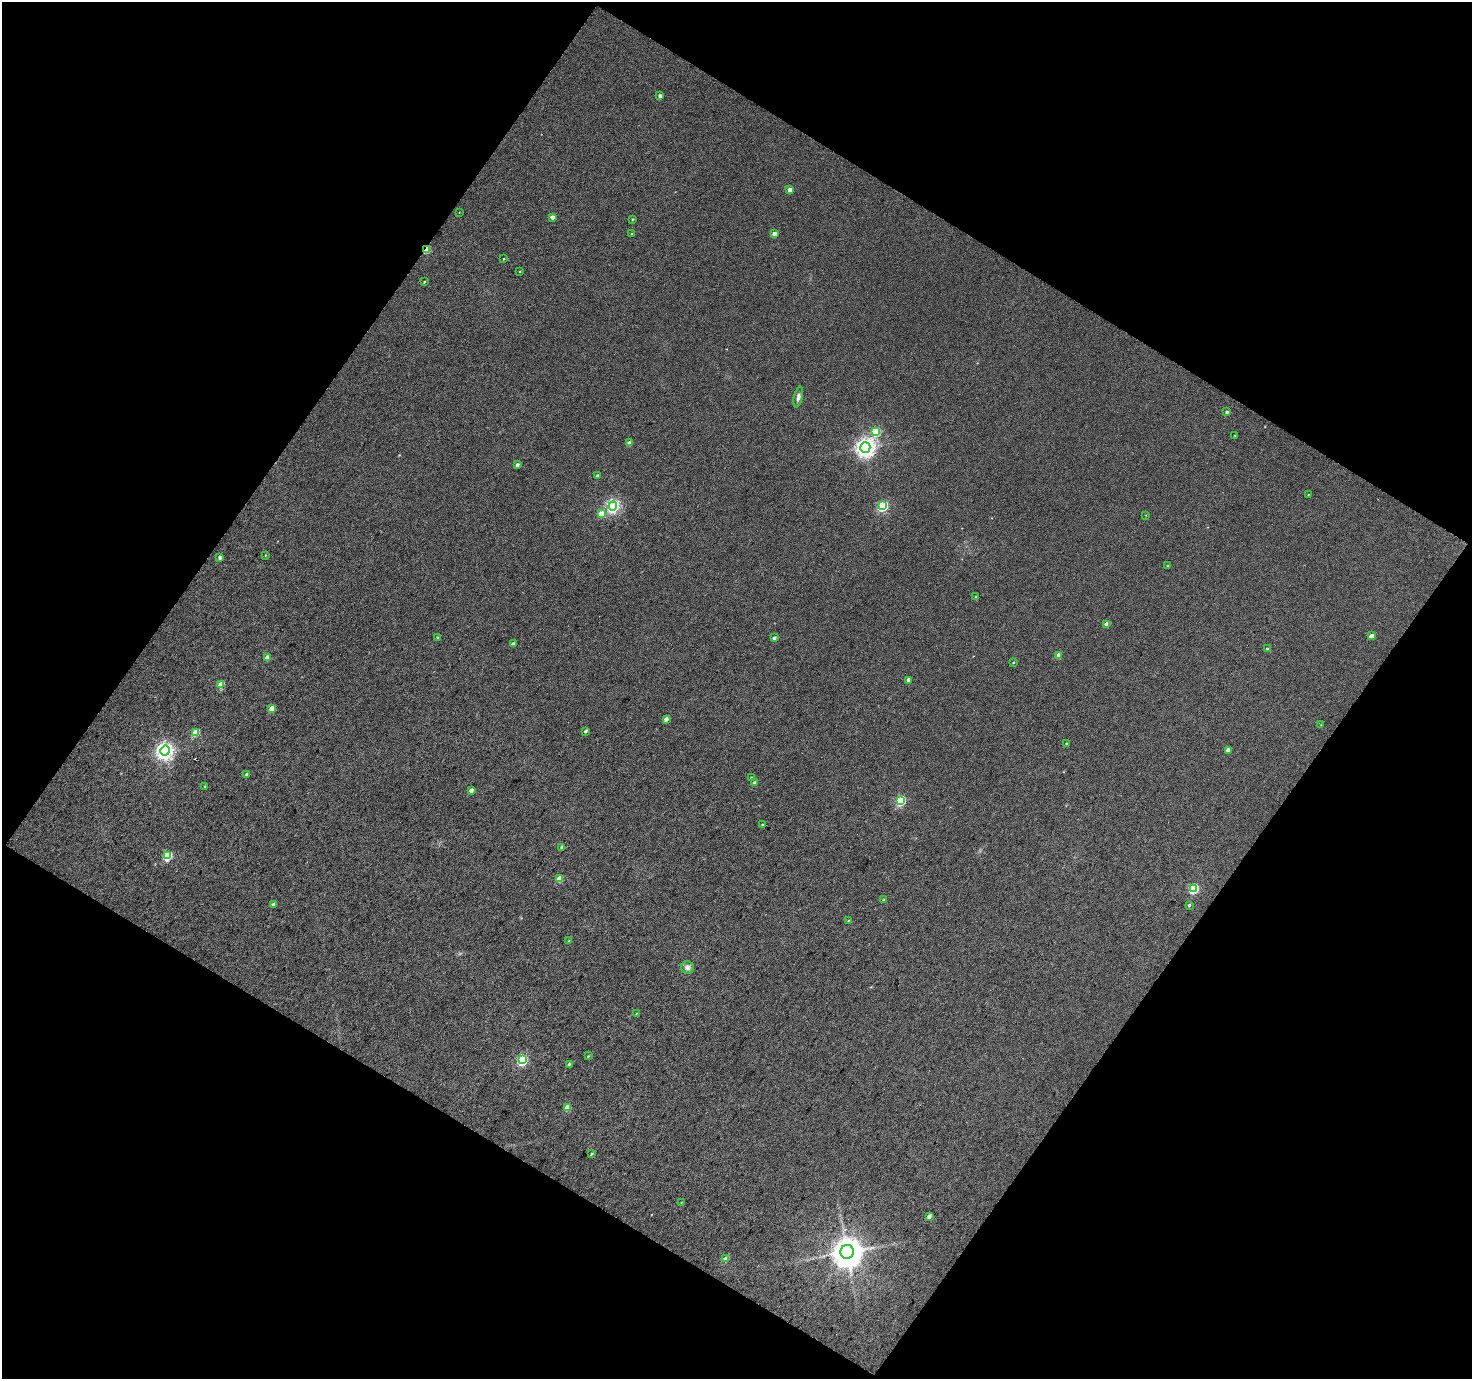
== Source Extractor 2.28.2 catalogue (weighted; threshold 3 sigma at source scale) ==
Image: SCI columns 2-2940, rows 118-2871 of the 2941 x 2969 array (HDU 1 of 3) = the unmasked area's bounding box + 8 px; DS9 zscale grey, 2 x 2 block average (1 PNG px = mean of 2 x 2 image px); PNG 1474 x 1381 px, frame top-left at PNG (2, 2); each listed source drawn as its Kron ellipse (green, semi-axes under 4 px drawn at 4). Shown black and unused: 48% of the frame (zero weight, under 3 of 4 exposures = <1% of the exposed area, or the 3 px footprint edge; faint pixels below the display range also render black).
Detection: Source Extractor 2.28.2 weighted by HDU 2 'WHT'. Background 0.0273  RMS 0.011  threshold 0.0513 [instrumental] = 3 sigma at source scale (4.5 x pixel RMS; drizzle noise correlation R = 1.50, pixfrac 1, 0.0396/0.0396 arcsec/px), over >= 5 px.
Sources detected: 76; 2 cosmic-ray / hot-pixel residue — neither listed nor drawn; the other 74 listed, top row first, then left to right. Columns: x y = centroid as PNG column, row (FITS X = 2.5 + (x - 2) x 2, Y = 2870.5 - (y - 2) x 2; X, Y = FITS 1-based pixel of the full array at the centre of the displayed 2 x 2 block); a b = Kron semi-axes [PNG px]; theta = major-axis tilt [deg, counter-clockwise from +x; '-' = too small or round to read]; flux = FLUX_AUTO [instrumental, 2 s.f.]
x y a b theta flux
660 96 3 2 - 8
790 190 3 3 - 16
459 212 2 2 - 0.87
552 217 3 3 - 13
632 219 3 3 - 2.2
631 234 3 2 - 1.8
774 234 3 3 - 15
427 249 4 2 - 65
504 259 3 2 - 1.9
520 271 3 2 - 1.4
424 282 3 2 - 2.7
798 397 10 4 77 9.6
1227 412 3 3 - 4.6
876 432 4 3 - 99
1235 435 3 2 - 2
629 443 3 3 - 19
865 447 5 5 - 1200
517 465 3 3 - 8.2
597 476 3 2 - 6.2
1308 494 2 2 - 1.1
613 506 4 4 - 440
882 506 4 3 - 200
601 514 4 3 - 32
1146 515 2 2 - 1.3
265 555 3 2 - 1.5
220 557 3 3 - 7.8
1168 566 3 2 - 2.6
975 597 3 2 - 2.1
1107 624 4 3 - 23
1371 636 3 3 - 20
438 638 3 3 - 4.1
774 638 3 3 - 7.6
513 644 3 3 - 7.4
1267 649 3 2 - 3.2
1059 655 3 3 - 26
267 658 3 3 - 15
1014 662 3 2 - 1.5
909 680 3 3 - 12
221 685 3 3 - 49
272 708 3 3 - 31
666 719 3 3 - 11
1321 725 2 2 - 1.3
586 731 3 2 - 4.9
196 732 3 3 - 64
1067 744 3 2 - 4.9
1228 750 3 3 - 16
165 751 5 4 - 930
246 774 4 3 - 3.4
752 778 3 3 - 3.8
755 783 3 3 - 11
205 786 2 2 - 1.6
471 790 4 3 - 9.8
900 800 4 3 - 160
762 824 3 3 - 2.5
562 847 3 3 - 5.2
168 856 4 3 - 140
559 879 3 3 - 46
1193 888 4 3 - 150
883 899 3 2 - 2.5
273 904 3 3 - 4.3
1189 905 3 2 - 3.9
848 921 3 2 - 1.3
569 941 4 3 - 3.1
688 967 6 6 - 11
636 1014 3 2 - 2.1
588 1056 3 2 - 1.7
522 1060 4 3 - 180
569 1064 3 3 - 3.5
567 1107 3 3 - 37
592 1154 3 3 - 3.4
681 1202 3 2 - 1.4
929 1216 4 3 - 10
847 1252 7 6 - 4500
726 1259 3 3 - 31
Overlapping masked pixels (flux is a lower limit): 1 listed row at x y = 427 249